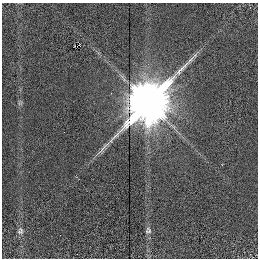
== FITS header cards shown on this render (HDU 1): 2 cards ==
NAXIS1  =                  256 /
NAXIS2  =                  256 /

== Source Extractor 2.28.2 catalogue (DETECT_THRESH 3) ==
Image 256 x 256 px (HDU 1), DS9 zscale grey, 1 PNG px = 1 image px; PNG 260 x 260 px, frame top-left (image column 1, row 256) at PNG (2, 3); no overlay
Background 0.107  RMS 0.36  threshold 1.09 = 3 sigma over >= 5 px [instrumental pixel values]
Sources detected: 4; all 4 listed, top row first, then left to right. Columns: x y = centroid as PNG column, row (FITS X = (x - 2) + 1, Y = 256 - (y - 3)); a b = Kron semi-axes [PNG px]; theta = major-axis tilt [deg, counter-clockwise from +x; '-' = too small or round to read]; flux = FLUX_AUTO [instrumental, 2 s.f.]
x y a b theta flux
111 93 2 2 - 110
148 102 14 10 46 150000
148 230 9 8 - 83
20 231 9 8 - 80